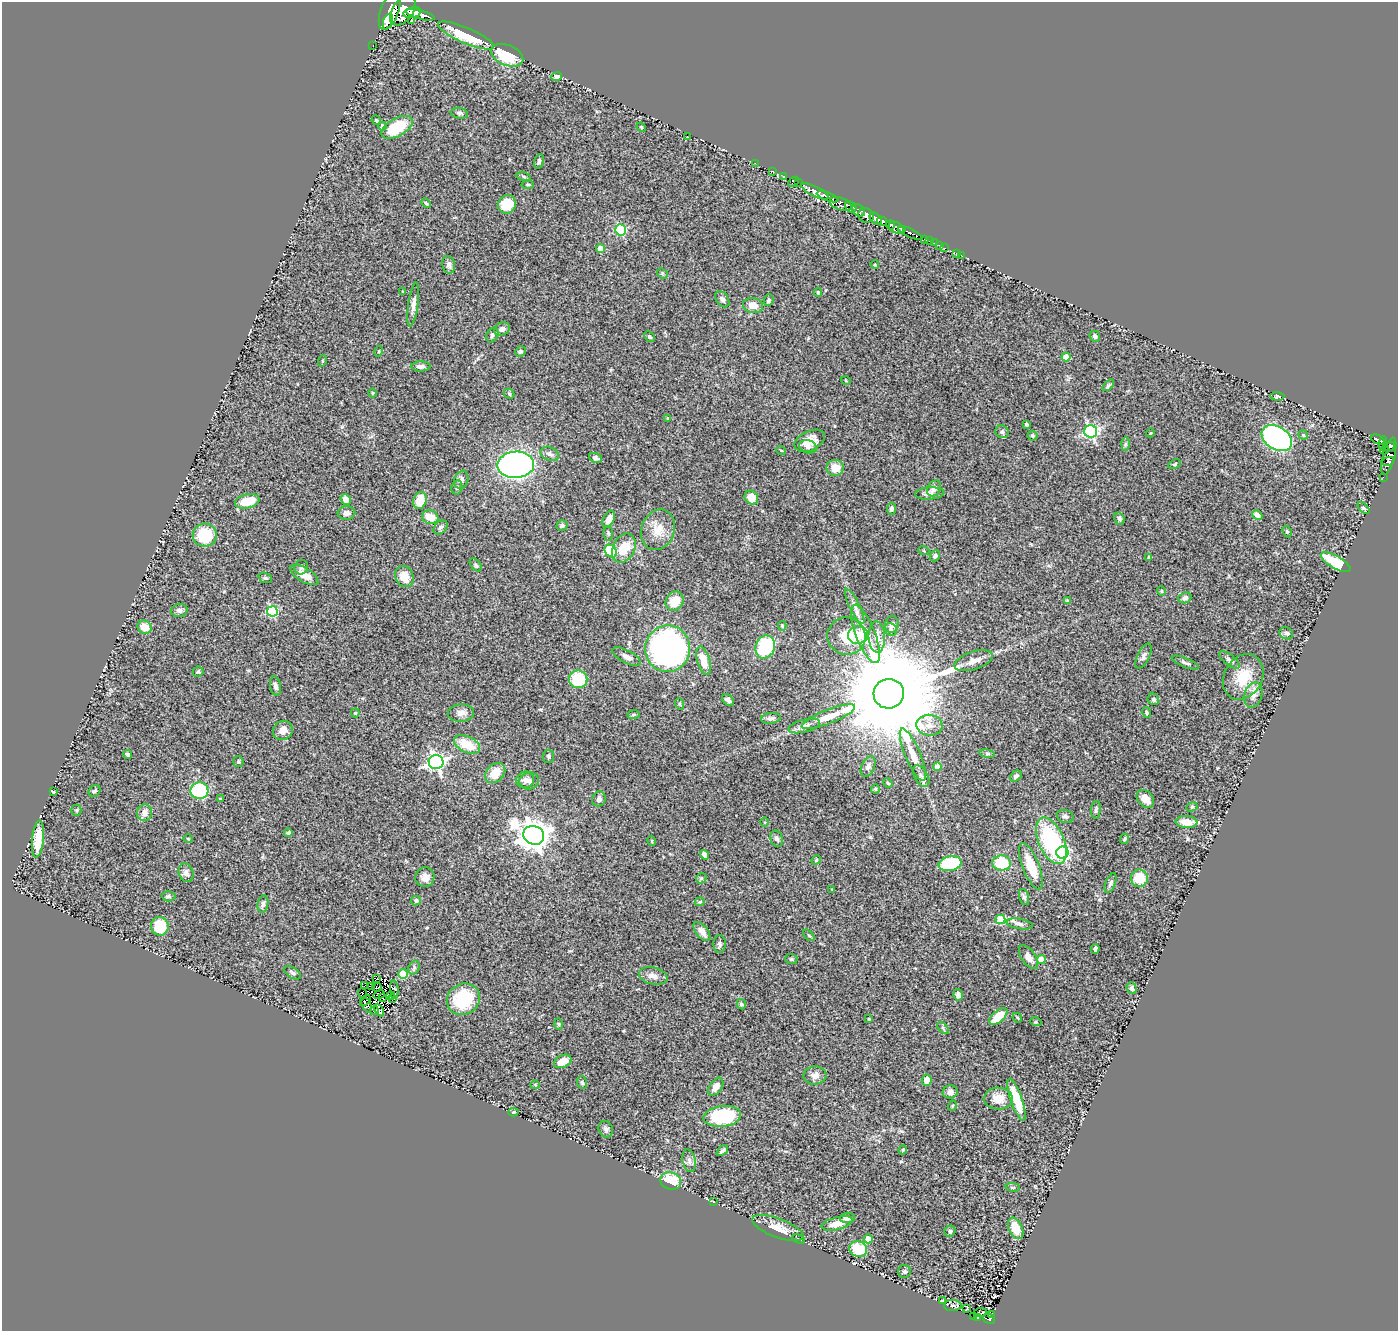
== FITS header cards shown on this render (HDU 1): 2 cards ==
NAXIS1  =                 1396
NAXIS2  =                 1329

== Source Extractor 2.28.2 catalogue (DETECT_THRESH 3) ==
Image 1396 x 1329 px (HDU 1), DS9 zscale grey, 1 PNG px = 1 image px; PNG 1400 x 1333 px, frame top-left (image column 1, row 1329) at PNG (2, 2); each listed source drawn as its Kron ellipse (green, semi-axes under 4 px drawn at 4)
Background 0.784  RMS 0.052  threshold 0.155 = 3 sigma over >= 5 px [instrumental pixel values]
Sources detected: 301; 5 with non-positive FLUX_AUTO (blend fragments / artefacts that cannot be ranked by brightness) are neither listed nor drawn; the other 296 listed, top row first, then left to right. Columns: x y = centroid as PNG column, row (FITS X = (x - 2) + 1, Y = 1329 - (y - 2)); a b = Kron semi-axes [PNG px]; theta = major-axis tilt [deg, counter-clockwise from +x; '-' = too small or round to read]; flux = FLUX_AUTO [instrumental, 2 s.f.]
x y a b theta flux
403 10 17 10 54 3800
390 11 20 9 69 3700
412 12 9 5 13 1600
421 15 14 4 -15 1800
412 20 3 2 - 2.7
388 21 8 3 71 980
466 35 30 8 -23 160
373 45 3 2 - 15
507 55 17 10 -22 150
556 77 5 4 - 11
459 113 9 5 -9 7.9
376 120 5 4 - 4.6
382 126 4 4 - 15
397 127 17 9 29 130
641 127 5 3 - 3.2
687 137 3 3 - 13
539 161 7 4 73 7.2
755 163 2 2 - 11
772 171 3 2 - 37
524 176 7 4 -10 5.6
783 176 3 2 - 13
793 182 6 3 39 70
798 183 3 2 - 17
528 185 6 4 -5 4.6
815 191 15 5 -26 1800
828 197 11 4 -21 1600
426 203 5 4 - 4.4
507 204 9 8 - 79
841 204 11 6 -18 800
851 207 6 5 - 550
859 210 7 5 -38 490
866 215 8 7 - 1200
876 219 7 4 -42 1300
882 221 5 4 - 810
890 225 4 4 - 780
896 228 8 5 -28 980
902 229 4 3 - 390
620 230 5 5 - 290
910 233 13 3 -26 640
925 239 3 3 - 69
930 241 3 2 - 24
934 243 2 2 - 18
939 245 3 2 - 7.6
945 248 3 2 - 8.7
601 249 4 4 - 75
957 253 2 2 - 12
961 255 3 2 - 6.4
449 265 9 6 -77 12
875 265 4 3 - 2.6
662 273 6 4 -46 4.4
403 291 3 3 - 2.6
818 292 4 4 - 4.5
722 299 9 6 -55 12
769 300 6 4 69 6.8
413 305 22 5 82 20
753 306 10 7 -9 33
502 329 8 6 21 14
492 335 8 5 63 8.4
1095 336 6 5 - 8.7
649 337 5 4 - 7.2
379 351 5 3 - 3
520 351 5 5 - 6.6
1066 357 4 4 - 48
322 361 6 3 71 3.5
421 366 9 5 0 13
846 381 5 3 - 2.7
1108 385 7 4 45 5.7
373 393 4 4 - 3.4
509 394 5 4 - 5
1277 396 7 3 -4 6.2
668 418 3 3 - 2.8
1027 424 3 3 - 7.2
1091 431 6 6 - 610
1002 432 7 6 - 8.3
1150 433 4 3 - 2.5
1303 435 4 4 - 4
1032 436 5 5 - 6.5
1277 438 16 11 -33 850
1378 439 7 3 -27 290
810 441 16 10 25 46
1383 443 7 3 86 140
1125 444 7 4 88 6.8
1389 446 6 4 25 110
808 447 9 6 -18 13
781 450 5 3 - 3.3
1385 450 5 2 - 58
550 454 9 6 -25 13
1389 456 19 6 75 290
595 458 7 4 -21 9.6
1388 461 6 2 13 77
1175 464 6 3 27 4.6
516 465 18 13 3 1200
835 468 8 8 - 44
1383 477 3 2 - 7.3
461 480 9 7 70 13
457 487 7 5 77 7.3
934 488 8 6 57 21
930 493 14 6 4 13
751 498 7 6 - 51
346 499 6 5 - 28
420 500 8 6 72 69
247 501 12 7 13 71
1364 508 7 4 -46 6.6
891 509 6 4 80 8.6
346 513 9 7 1 16
1257 515 6 4 -32 14
430 517 8 6 -14 48
1119 518 6 5 - 6
609 519 9 5 64 26
562 525 5 5 - 8
440 527 8 6 44 9
658 530 21 16 69 63
1287 532 6 4 -63 5.5
608 533 7 4 -87 5.6
205 535 12 11 - 130
624 548 15 11 64 70
611 551 7 5 -50 160
924 551 5 3 - 3.6
935 556 6 5 - 7.7
1149 558 4 3 - 9.4
1336 562 16 6 -30 110
476 565 7 4 -50 6.1
301 567 7 6 - 7.4
304 575 16 7 -31 43
404 576 11 9 -64 46
265 578 7 5 -18 5.6
1161 591 4 4 - 3.7
1185 598 6 5 - 10
1067 600 4 3 - 3.5
674 601 10 8 58 63
855 606 19 5 -64 21
179 610 8 6 5 9.6
272 611 5 5 - 270
892 625 8 6 78 15
782 626 5 4 - 5.2
144 627 7 6 - 40
890 630 7 6 - 10
1286 633 7 6 - 11
865 634 31 9 -69 93
858 635 10 8 6 66
846 636 19 18 - 89
877 637 16 8 -87 36
765 647 12 9 69 230
668 649 23 22 - 1100
626 656 16 6 -28 19
1144 656 13 6 64 12
1229 660 12 5 -39 12
704 661 15 6 -74 50
973 661 20 9 18 33
1185 662 14 4 -22 11
198 672 5 5 - 5.6
1243 677 24 19 59 98
578 679 9 9 - 150
275 686 10 5 -79 12
889 694 15 14 - 110000
1253 695 13 8 73 22
1153 699 6 5 - 6.2
728 700 7 4 -43 9.7
680 704 6 3 -71 3.9
1147 712 5 4 - 5
355 713 4 4 - 3.7
461 713 13 8 2 20
633 715 6 4 7 4.8
828 717 28 7 21 55
771 718 10 5 6 9.9
929 725 13 10 -6 33
804 726 16 6 14 17
283 730 10 9 - 30
467 744 14 8 -26 85
987 754 8 4 -8 5.2
128 755 4 4 - 7.7
913 755 28 7 -67 52
549 756 6 5 - 7
238 761 5 5 - 5.1
436 762 7 7 - 1100
868 766 11 6 64 12
937 767 4 4 - 57
495 773 11 8 43 60
921 776 12 6 -61 14
1016 776 6 4 39 8.9
525 780 9 8 - 17
529 781 10 8 8 18
888 783 5 4 - 4.1
875 789 4 4 - 3.7
95 791 7 5 47 7.3
199 791 9 8 - 290
53 792 3 2 - 3.6
220 799 4 3 - 3.5
599 799 7 6 - 11
1145 799 10 7 -47 38
1192 807 6 4 27 4.5
76 810 5 5 - 4.4
1096 810 9 5 85 7.4
145 813 8 7 - 21
1065 816 8 6 -19 10
764 822 4 3 - 3
1186 822 11 6 -5 51
288 833 4 4 - 7.3
534 835 11 9 -24 5500
38 839 18 6 84 71
188 839 5 3 - 2.6
777 839 8 6 -66 11
1125 839 5 4 - 5.9
652 841 5 3 - 3.1
1051 841 25 12 -67 400
1062 853 6 6 - 490
705 855 5 4 - 16
816 860 5 4 - 3.4
1002 863 9 7 -7 130
950 864 11 7 10 200
1031 866 24 8 -69 92
186 873 9 7 -69 14
425 877 10 9 - 22
701 878 6 4 44 4.8
1139 878 9 8 - 73
1110 883 10 5 68 11
832 889 3 2 - 2.3
169 896 7 5 -2 6.4
1024 897 8 5 -74 7.8
416 901 5 4 - 7.5
700 902 5 4 - 4.5
263 904 8 5 81 8.9
1000 920 5 4 - 160
1020 924 13 5 -10 13
160 926 9 9 - 130
702 931 11 6 -51 27
809 935 7 4 -44 5.7
720 944 9 6 -88 9.7
1095 949 5 3 - 7.4
1028 957 14 7 -55 23
791 959 6 5 - 5.3
1041 959 4 4 - 84
414 968 7 5 70 7.5
292 973 9 5 -34 7.9
403 974 4 4 - 130
653 976 14 8 -14 25
377 978 3 2 - 4.5
365 985 2 2 - 2.9
372 987 3 2 - 3.1
377 987 5 2 - 4.5
1132 988 6 5 - 9.7
394 990 9 3 -85 2.6
362 993 5 2 - 0.46
379 995 6 2 17 4.5
958 995 5 4 - 11
391 996 4 2 - 1.7
383 997 2 2 - 1.8
392 999 3 2 - 0.65
463 999 17 15 36 180
365 1000 6 2 51 1.5
741 1004 5 4 - 7.6
367 1005 8 4 -70 3.5
379 1010 7 4 -61 4.8
374 1011 4 2 - 2.4
998 1016 11 5 41 67
1017 1018 5 3 - 3.4
869 1019 3 2 - 2.6
1036 1022 5 3 - 3.3
559 1024 6 4 -88 3.9
943 1028 7 4 -47 5.7
563 1061 9 6 25 51
815 1075 11 9 4 20
927 1080 6 5 - 37
582 1083 6 5 - 6.1
535 1085 4 4 - 3.5
716 1087 10 6 55 24
950 1092 7 6 - 16
998 1098 14 11 -3 47
1017 1100 22 5 -71 110
952 1106 5 3 - 3.1
514 1112 5 3 - 3.9
722 1116 19 10 6 290
606 1129 8 7 - 11
903 1150 5 4 - 4.5
722 1151 6 3 39 6.9
689 1161 11 6 -78 14
671 1181 10 8 -17 110
1013 1187 7 3 -8 4
713 1201 3 2 - 2.7
847 1218 7 5 5 15
837 1223 16 6 14 45
778 1228 27 9 -21 54
1016 1228 11 7 -67 61
950 1231 6 5 - 8.6
799 1239 7 3 -24 4.3
868 1239 4 4 - 49
858 1249 9 7 -24 100
904 1271 6 6 - 6.9
942 1301 3 2 - 3.1
953 1306 8 5 1 9.5
967 1309 4 2 - 1.8
980 1313 6 4 6 2.3
991 1314 3 3 - 8.6
973 1316 3 3 - 13
978 1318 4 3 - 69
989 1319 6 4 -32 170
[5 non-positive-flux detections neither listed nor drawn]